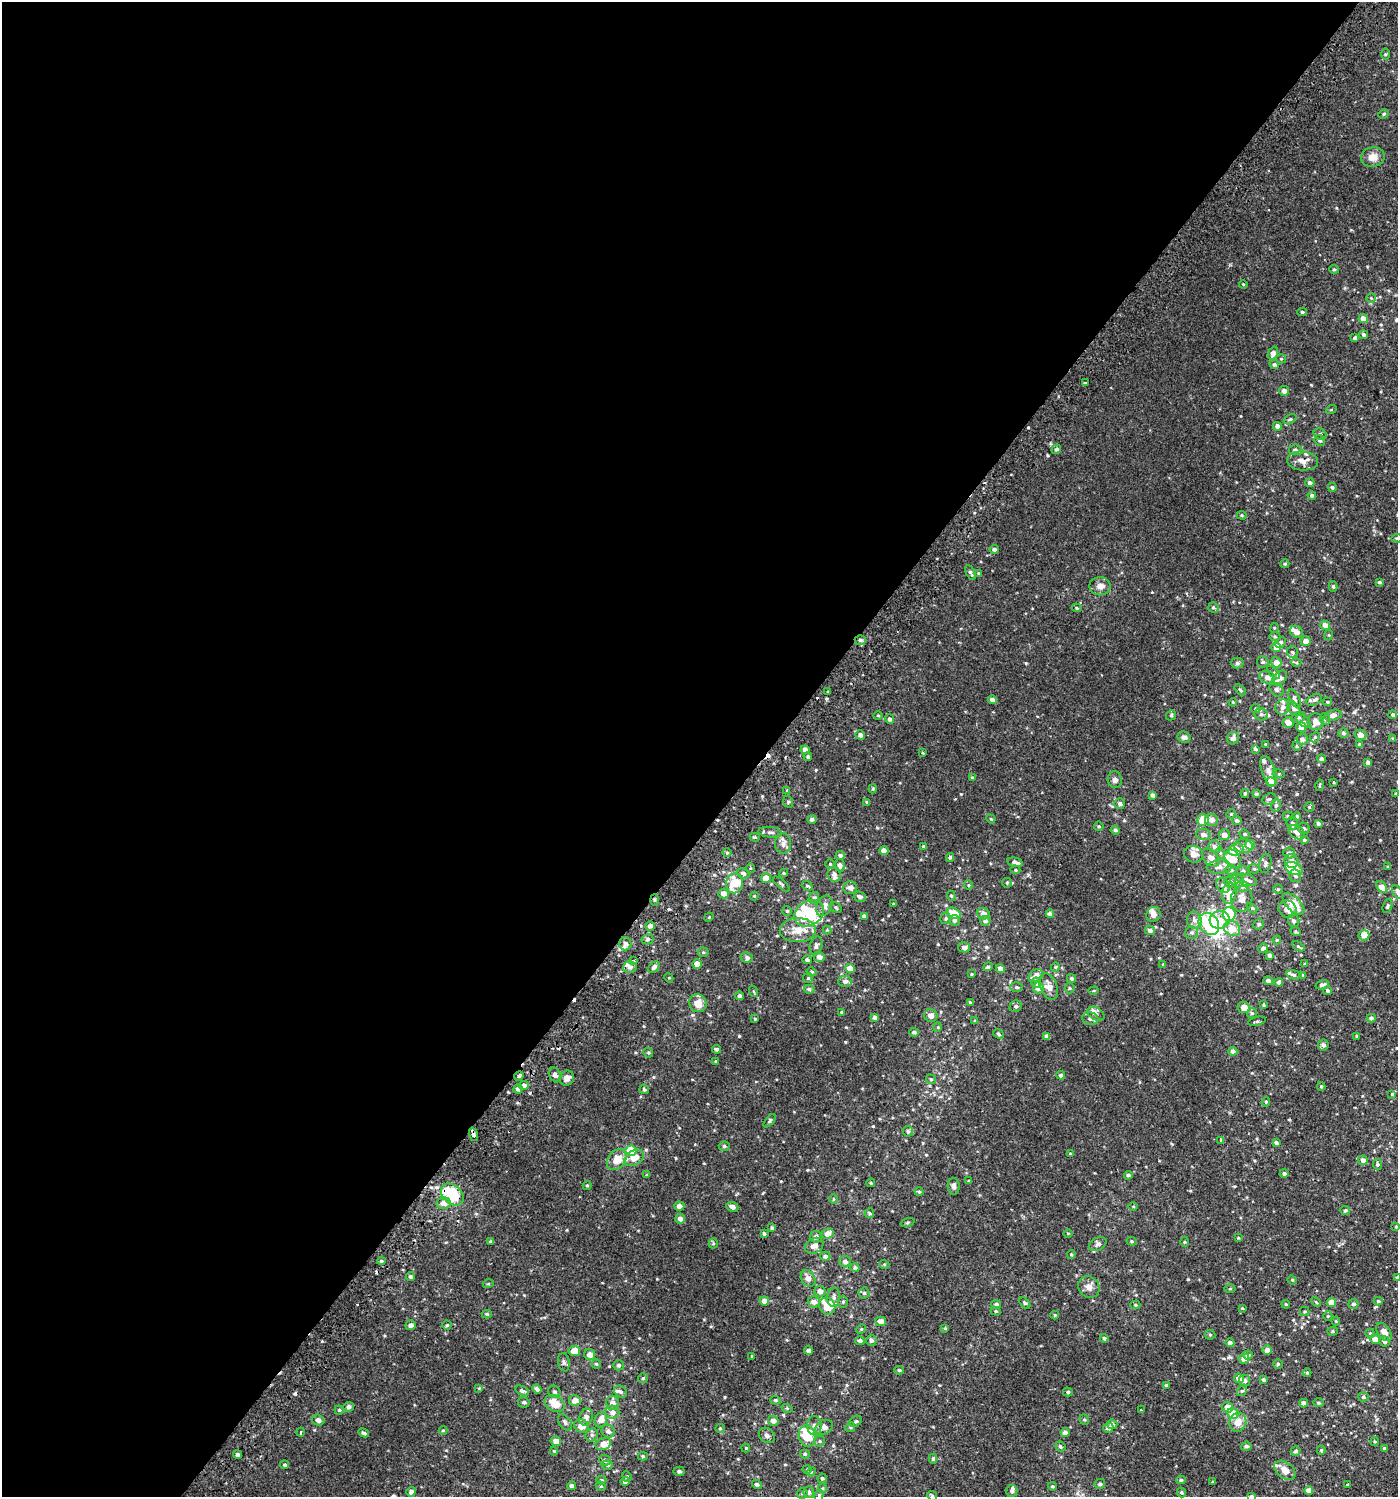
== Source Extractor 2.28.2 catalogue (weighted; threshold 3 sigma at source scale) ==
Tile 5 of 4 x 4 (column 1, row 2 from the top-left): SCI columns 231-1626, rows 3037-4531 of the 6112 x 6088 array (HDU 1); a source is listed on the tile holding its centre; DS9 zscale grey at full resolution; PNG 1400 x 1499 px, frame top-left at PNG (2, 2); each listed source drawn as its Kron ellipse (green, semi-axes under 4 px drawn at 4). Shown black and unused: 55% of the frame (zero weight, under 2 of 3 exposures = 3% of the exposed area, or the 3 px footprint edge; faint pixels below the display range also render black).
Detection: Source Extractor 2.28.2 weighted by HDU 2 'WHT'; one run over the whole footprint, this tile lists its part. Background 0.00119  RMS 0.0027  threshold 0.0122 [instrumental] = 3 sigma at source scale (4.5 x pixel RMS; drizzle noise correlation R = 1.50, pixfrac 1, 0.0396/0.0396 arcsec/px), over >= 5 px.
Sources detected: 572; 2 inside a brighter object's white glare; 9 cosmic-ray / hot-pixel residue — neither listed nor drawn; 36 inside a brighter listed object's ellipse — not listed separately; of the other 525, all 500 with FLUX_AUTO >= 0.22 (the completeness limit of this list) listed and drawn (25 fainter detections not listed), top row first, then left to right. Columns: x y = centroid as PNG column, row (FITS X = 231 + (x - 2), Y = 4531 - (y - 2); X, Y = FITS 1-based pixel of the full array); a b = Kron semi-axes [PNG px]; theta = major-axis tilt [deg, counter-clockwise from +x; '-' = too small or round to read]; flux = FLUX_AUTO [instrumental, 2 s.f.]
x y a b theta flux
1385 54 5 3 - 0.28
1384 114 5 4 - 0.37
1373 157 12 10 11 2.1
1334 269 5 4 - 0.26
1243 284 4 3 - 0.23
1371 298 4 4 - 0.3
1302 312 4 3 - 0.41
1363 319 4 4 - 2.1
1364 335 4 4 - 0.59
1355 338 4 3 - 0.71
1273 353 7 5 66 1.3
1281 359 5 5 - 0.3
1274 365 5 4 - 0.5
1085 383 4 3 - 2.5
1284 391 5 5 - 1.1
1331 410 5 3 - 0.23
1290 419 7 4 29 0.39
1277 426 5 4 - 1.1
1320 434 7 5 -26 0.47
1320 440 5 5 - 0.56
1056 449 5 4 - 0.51
1295 450 6 5 - 0.82
1302 461 15 9 -5 2.2
1310 483 4 4 - 0.89
1332 487 5 4 - 0.44
1312 495 4 4 - 0.51
1242 515 5 4 - 0.29
1397 538 5 4 - 0.32
994 549 4 4 - 0.74
1285 564 4 4 - 0.32
970 573 8 4 -64 0.63
979 573 4 4 - 0.22
1379 582 4 3 - 0.5
1100 586 10 9 - 1.8
1333 586 5 4 - 0.34
1213 607 5 5 - 0.4
1077 608 5 4 - 0.33
1325 625 5 4 - 1.7
1274 628 5 4 - 0.28
1296 632 7 5 -33 1.5
1329 635 5 3 - 0.26
1275 637 5 3 - 0.28
860 640 5 4 - 0.54
1306 641 5 5 - 1.8
1281 642 6 5 - 0.6
1276 647 5 4 - 2.1
1292 652 6 5 - 0.43
1263 662 6 5 - 0.59
1276 662 5 5 - 1.9
1296 662 5 3 - 0.28
1237 663 6 5 - 0.53
1273 673 8 4 -44 0.45
1267 677 8 6 -20 1.1
1280 678 9 6 45 1.6
1240 690 6 4 -39 0.34
1276 690 8 6 -42 0.6
828 692 3 3 - 1.2
1294 699 10 4 -62 0.56
992 700 4 4 - 1.3
1314 700 8 5 25 0.63
1233 702 4 3 - 0.25
1327 702 4 4 - 0.31
1283 707 8 7 - 1.5
1294 708 8 5 -47 0.69
1256 709 5 4 - 0.41
1261 714 7 6 - 0.62
1171 715 5 4 - 0.35
1333 715 9 5 15 1.2
1393 715 4 4 - 0.47
878 716 5 3 - 0.25
1298 717 7 5 24 0.52
889 719 5 4 - 0.7
1325 719 6 5 - 0.45
1303 721 8 5 -37 0.49
1288 722 6 5 - 2.4
1316 722 8 7 - 2
1301 727 5 5 - 2.1
1343 733 5 4 - 0.52
860 735 5 4 - 0.98
1360 735 6 5 - 1.6
1184 737 6 5 - 0.76
1315 737 5 4 - 0.37
1233 738 6 5 - 1.2
1393 738 4 3 - 0.23
1302 739 5 5 - 1.1
1265 744 4 3 - 0.23
1360 745 4 3 - 0.56
1297 746 4 4 - 0.28
1255 749 4 3 - 0.39
805 750 4 4 - 1.5
923 753 3 3 - 0.35
808 757 4 4 - 0.53
1322 759 4 4 - 0.6
1368 763 4 4 - 1.1
1268 771 16 6 -71 1.5
1279 774 6 4 -17 0.31
972 777 4 4 - 0.27
1115 780 8 7 - 1.1
1271 782 5 4 - 3.6
1334 782 3 2 - 0.23
1320 785 5 3 - 0.23
873 789 5 4 - 0.35
787 790 4 3 - 0.24
1245 793 4 4 - 0.42
1256 794 4 3 - 0.52
1396 794 4 3 - 0.28
1152 795 4 3 - 0.75
1269 799 7 5 21 0.49
788 802 6 5 - 0.38
867 802 4 3 - 0.38
1120 804 5 5 - 0.84
1276 805 6 5 - 0.6
1309 807 5 5 - 0.33
1231 814 5 4 - 0.25
1288 816 5 4 - 0.33
1297 816 4 3 - 0.31
812 819 5 4 - 0.7
991 819 5 4 - 0.25
1203 820 6 5 - 3.6
1211 820 6 6 - 1.4
1237 821 5 4 - 0.81
1292 823 6 5 - 0.54
1318 823 3 3 - 0.66
1099 826 5 5 - 0.39
1304 828 6 5 - 0.67
1115 830 4 4 - 0.53
770 832 12 5 -7 0.93
1297 832 9 6 -35 1.4
1245 834 5 4 - 0.36
1203 835 7 5 -7 1.1
1224 835 5 5 - 1.4
755 837 5 3 - 0.3
1304 840 4 3 - 0.46
783 843 10 8 87 1.3
1250 845 5 4 - 3.8
923 846 4 3 - 0.38
1243 846 9 6 -7 0.96
1214 847 6 6 - 0.95
1236 850 8 5 22 4.3
884 851 4 4 - 2.1
727 853 5 3 - 0.3
1220 853 6 4 -72 0.37
1289 853 6 6 - 0.85
1194 854 10 8 -14 1.8
840 855 5 4 - 0.71
950 857 4 4 - 0.56
1211 858 10 7 -53 1.8
1233 859 10 7 -56 3.3
1292 861 7 6 - 1.2
1015 862 8 4 -12 1.3
1265 863 10 6 79 0.83
830 864 4 4 - 0.32
840 865 6 5 - 0.85
1219 867 12 7 3 1.4
1388 867 3 3 - 0.31
750 868 5 3 - 0.23
1254 869 5 5 - 0.36
1294 869 9 6 -24 6.6
1015 870 5 4 - 0.31
1231 870 6 5 - 0.48
1243 871 6 5 - 0.55
743 873 6 5 - 0.63
784 873 4 4 - 0.26
834 874 7 6 - 1.1
1295 876 6 6 - 0.59
766 878 5 5 - 2.6
1246 880 11 5 -17 1.5
1237 881 7 6 - 0.9
1230 882 6 5 - 1.3
735 883 10 8 83 9
1007 883 5 5 - 0.31
781 884 10 4 -41 0.49
968 885 5 4 - 0.32
1223 885 8 6 -59 0.95
807 886 6 4 -37 0.4
1242 886 6 5 - 1.4
850 887 7 6 - 1.1
1382 887 6 4 -53 2.2
1278 889 4 4 - 0.35
1397 892 7 4 -60 0.64
1229 893 10 7 82 3.3
723 894 5 5 - 1.4
754 896 4 4 - 0.24
951 896 5 4 - 0.33
860 897 6 5 - 0.84
814 898 6 5 - 0.48
1242 899 13 10 79 2.3
654 900 6 4 -88 0.34
893 904 3 2 - 0.23
1293 904 13 7 -45 5.7
824 906 11 7 64 1.7
1387 906 7 4 70 0.44
836 907 6 4 -40 0.39
1252 908 6 4 -44 0.32
1287 909 9 8 - 2.1
787 911 5 5 - 0.38
809 913 16 12 29 9.8
954 913 7 5 -26 4.7
983 914 6 5 - 1.4
1050 914 4 4 - 1
1153 914 8 7 - 1.3
1229 914 7 6 - 16
864 916 4 4 - 0.74
709 917 5 4 - 0.25
946 919 5 5 - 0.5
954 920 5 5 - 0.58
1194 920 9 7 -77 1.2
1220 920 10 8 12 2.4
985 921 5 4 - 0.92
1294 921 6 5 - 0.83
1209 924 12 9 -55 20
1259 924 5 5 - 0.52
650 926 5 5 - 0.99
1232 929 8 7 - 3.5
798 930 18 12 2 4
827 930 4 4 - 0.23
1150 930 5 4 - 1.1
1296 931 5 4 - 0.33
1192 933 6 6 - 0.65
1364 935 5 5 - 2.1
647 939 6 5 - 0.58
1277 940 4 4 - 0.28
625 944 6 6 - 0.82
816 946 9 6 75 0.73
1298 946 7 3 -30 0.41
964 947 6 5 - 0.97
1263 948 5 4 - 0.91
703 952 5 5 - 0.34
1269 955 4 4 - 0.77
747 957 6 5 - 0.66
819 957 6 5 - 1.2
807 960 5 4 - 0.52
634 961 3 3 - 1.5
697 964 5 4 - 1.9
1305 964 3 3 - 0.41
1163 965 4 3 - 0.28
630 967 7 5 4 0.96
654 967 7 4 45 0.79
988 967 5 4 - 0.59
1055 967 5 4 - 0.28
850 968 5 4 - 2.9
1000 969 4 4 - 1.6
811 972 5 4 - 0.43
971 974 4 3 - 0.28
1294 975 8 4 -13 0.55
1302 975 4 4 - 0.25
1036 976 8 6 32 2
669 978 5 4 - 0.23
808 978 5 5 - 0.35
1071 978 5 4 - 0.49
845 981 6 5 - 0.86
1268 981 5 4 - 0.98
1279 982 4 4 - 0.75
1036 983 5 5 - 0.63
1322 985 7 4 15 0.8
1049 986 14 8 -68 2.1
1016 987 6 5 - 0.44
1038 988 5 5 - 2
1070 988 5 5 - 0.33
809 989 5 4 - 0.53
753 991 5 3 - 0.28
1094 991 5 3 - 0.25
1328 991 4 4 - 0.53
739 996 4 4 - 0.57
970 1002 4 4 - 0.31
698 1003 9 8 - 2.8
1263 1005 3 3 - 0.3
1016 1006 6 5 - 0.52
1244 1007 6 5 - 2.5
842 1012 4 4 - 0.35
1252 1013 5 5 - 0.43
1096 1014 9 6 -29 0.9
931 1015 7 6 - 1.3
875 1018 4 4 - 0.87
1371 1018 4 4 - 0.77
755 1019 4 3 - 0.27
1090 1019 8 6 -13 0.91
975 1021 4 3 - 0.45
1257 1021 9 4 13 0.49
938 1027 5 3 - 0.23
914 1032 5 4 - 0.56
998 1034 6 4 -41 0.37
1047 1036 4 4 - 1.1
1357 1036 3 3 - 0.34
1323 1045 5 5 - 0.74
717 1049 4 3 - 0.52
1233 1051 4 4 - 1
648 1053 5 4 - 0.31
716 1061 4 3 - 0.23
555 1075 8 5 -60 0.93
1061 1075 4 4 - 0.65
519 1076 5 4 - 0.38
567 1078 8 7 - 1.6
931 1079 5 4 - 0.38
524 1085 5 4 - 1.1
1321 1086 4 3 - 0.3
518 1089 4 4 - 0.98
644 1089 5 4 - 0.5
1392 1095 3 3 - 0.89
1266 1102 4 4 - 0.32
770 1121 8 4 50 0.4
908 1131 5 5 - 0.59
474 1134 7 3 -69 2.1
1221 1140 4 3 - 0.48
1276 1143 4 3 - 0.76
724 1146 5 4 - 0.48
631 1151 5 5 - 8.7
1070 1154 4 3 - 0.29
634 1158 10 7 32 2.3
617 1160 12 8 52 3.8
1363 1160 5 4 - 1.2
1377 1164 5 4 - 0.38
1284 1173 4 4 - 0.53
647 1175 3 3 - 0.39
1128 1175 4 4 - 0.6
969 1181 3 3 - 0.33
871 1183 4 3 - 0.29
587 1185 4 4 - 0.33
954 1186 8 6 -85 1
919 1192 4 4 - 0.29
452 1194 13 9 -40 14
833 1199 5 3 - 0.28
444 1203 7 6 - 1.8
679 1206 5 4 - 1.3
732 1207 6 4 -23 1
1133 1207 5 3 - 0.23
1345 1211 5 4 - 0.55
869 1213 5 4 - 0.38
680 1219 5 5 - 1.1
907 1222 7 3 19 0.29
1396 1227 4 3 - 0.28
772 1228 4 4 - 0.45
764 1233 4 4 - 0.48
828 1233 6 5 - 2.1
1068 1233 5 3 - 0.23
816 1237 6 6 - 0.98
1238 1238 3 3 - 0.22
491 1241 4 3 - 0.29
1132 1241 5 4 - 0.32
1184 1242 5 3 - 0.24
713 1243 5 4 - 0.3
1098 1244 9 6 27 0.76
814 1246 9 7 28 1.4
1071 1255 4 3 - 0.31
825 1256 5 4 - 0.84
381 1261 4 3 - 0.44
845 1262 6 5 - 1.1
884 1264 5 3 - 0.24
855 1268 4 4 - 0.56
410 1277 4 4 - 0.56
808 1278 9 6 -55 1.6
1397 1278 4 3 - 0.53
1292 1280 5 4 - 0.29
488 1284 5 3 - 0.24
1089 1287 11 10 - 1.5
1230 1289 5 3 - 0.24
820 1291 5 5 - 1.2
864 1293 5 5 - 0.49
834 1297 10 6 87 0.93
764 1301 5 4 - 1.8
1378 1301 4 4 - 0.35
814 1302 6 5 - 1.1
843 1302 6 5 - 0.42
1316 1302 6 3 -46 0.32
1332 1302 4 4 - 3.2
1025 1303 7 4 -47 0.37
996 1304 5 4 - 0.73
1286 1304 4 3 - 0.32
1353 1304 5 5 - 0.59
1135 1305 5 4 - 0.34
827 1306 9 7 -56 5.7
1242 1308 4 3 - 0.22
996 1311 5 4 - 0.29
1305 1311 5 4 - 0.32
487 1314 5 4 - 0.38
1055 1315 4 3 - 0.31
1328 1316 5 4 - 0.3
881 1321 5 4 - 1.7
1336 1321 4 4 - 0.23
411 1325 5 5 - 0.9
447 1325 4 4 - 0.33
945 1328 4 4 - 0.31
861 1329 5 4 - 0.3
1333 1331 5 4 - 0.35
1384 1332 10 6 -53 1.7
1370 1333 5 4 - 0.3
1210 1335 5 5 - 0.29
1104 1338 4 4 - 0.57
1375 1339 5 4 - 1.6
871 1340 5 5 - 0.65
860 1341 4 4 - 0.97
1385 1342 5 5 - 0.7
1230 1343 4 4 - 0.94
809 1350 4 4 - 1.2
1267 1350 5 4 - 1.1
574 1351 6 5 - 2.5
590 1354 5 5 - 1.4
1248 1355 5 4 - 0.55
752 1356 3 3 - 0.24
1244 1359 5 5 - 1.4
564 1362 9 5 -80 0.59
596 1364 4 4 - 0.33
1278 1364 5 4 - 0.36
619 1365 5 5 - 0.56
899 1370 5 4 - 0.41
1307 1373 4 4 - 0.26
643 1378 5 5 - 0.39
1239 1378 5 4 - 2.3
1263 1380 4 4 - 0.49
1245 1381 5 5 - 0.77
1166 1385 4 3 - 0.37
479 1388 4 4 - 0.22
537 1389 4 4 - 0.85
522 1391 7 4 -25 0.68
1242 1391 5 4 - 0.37
554 1392 6 6 - 0.58
620 1392 7 5 -33 0.52
1068 1392 5 4 - 0.39
1363 1397 5 4 - 0.48
575 1400 6 5 - 1.8
776 1400 5 4 - 0.35
524 1402 6 5 - 0.58
554 1403 11 8 -30 3.9
613 1403 7 6 - 1.5
1304 1403 4 4 - 1.4
1318 1403 5 4 - 0.36
349 1407 5 4 - 0.76
1228 1407 5 5 - 2.3
787 1408 6 3 -18 0.28
339 1410 4 4 - 0.31
1141 1410 3 3 - 0.62
612 1412 7 6 - 1.5
1233 1413 6 5 - 4.1
586 1417 8 6 70 1.2
318 1420 6 5 - 1
601 1420 8 6 65 1.9
1084 1420 5 4 - 0.34
773 1421 5 5 - 1.4
856 1421 7 5 31 0.45
565 1422 9 5 -57 0.67
1238 1422 9 8 - 2.6
1112 1424 5 5 - 1
581 1426 7 6 - 2.7
814 1426 9 7 -88 1.3
824 1427 9 7 30 1.4
850 1427 5 4 - 0.37
720 1428 4 4 - 0.28
1108 1428 5 5 - 1
443 1430 4 4 - 0.24
608 1431 7 6 - 0.9
300 1432 4 3 - 0.24
364 1433 5 3 - 0.45
1065 1433 4 4 - 1.2
592 1435 7 6 - 0.6
767 1435 9 7 -42 0.84
807 1436 11 8 -77 8.9
556 1441 5 5 - 1.7
820 1441 5 5 - 0.47
1375 1441 4 3 - 0.28
603 1444 8 6 19 2.6
1060 1446 5 4 - 0.42
1246 1446 5 4 - 0.52
746 1448 4 4 - 0.25
1384 1448 4 3 - 0.47
1321 1450 4 4 - 0.35
554 1451 4 4 - 0.34
1296 1451 5 4 - 0.48
238 1454 4 4 - 0.77
805 1454 5 4 - 0.36
643 1456 5 4 - 0.37
933 1459 5 4 - 0.41
605 1460 6 5 - 0.8
285 1465 4 4 - 0.47
607 1465 5 4 - 0.42
807 1469 4 4 - 0.27
1285 1470 12 8 -38 3
679 1471 5 4 - 0.5
811 1472 4 3 - 0.23
627 1476 5 4 - 0.34
822 1478 5 4 - 0.43
601 1480 5 4 - 0.42
1181 1480 4 4 - 0.36
625 1481 5 4 - 0.81
1213 1482 3 3 - 0.31
757 1484 5 4 - 0.66
1100 1484 5 5 - 0.52
1347 1485 3 3 - 0.54
572 1486 4 4 - 0.82
601 1486 5 4 - 0.38
1052 1486 4 3 - 0.3
822 1488 5 4 - 0.32
1012 1491 6 5 - 0.6
1309 1491 4 4 - 1.5
411 1492 5 4 - 0.77
809 1492 6 5 - 0.67
1181 1492 5 4 - 0.36
802 1493 5 5 - 0.36
819 1496 6 4 71 0.35
932 1496 5 4 - 0.35
1251 1496 4 4 - 0.41
Overlapping masked pixels (flux is a lower limit): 5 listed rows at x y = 860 640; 1211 858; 654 900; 474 1134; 452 1194
Isophote crosses this tile's border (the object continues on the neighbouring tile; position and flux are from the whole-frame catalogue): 7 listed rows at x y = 1397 538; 1396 794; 1397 892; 1397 1278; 819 1496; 932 1496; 1251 1496